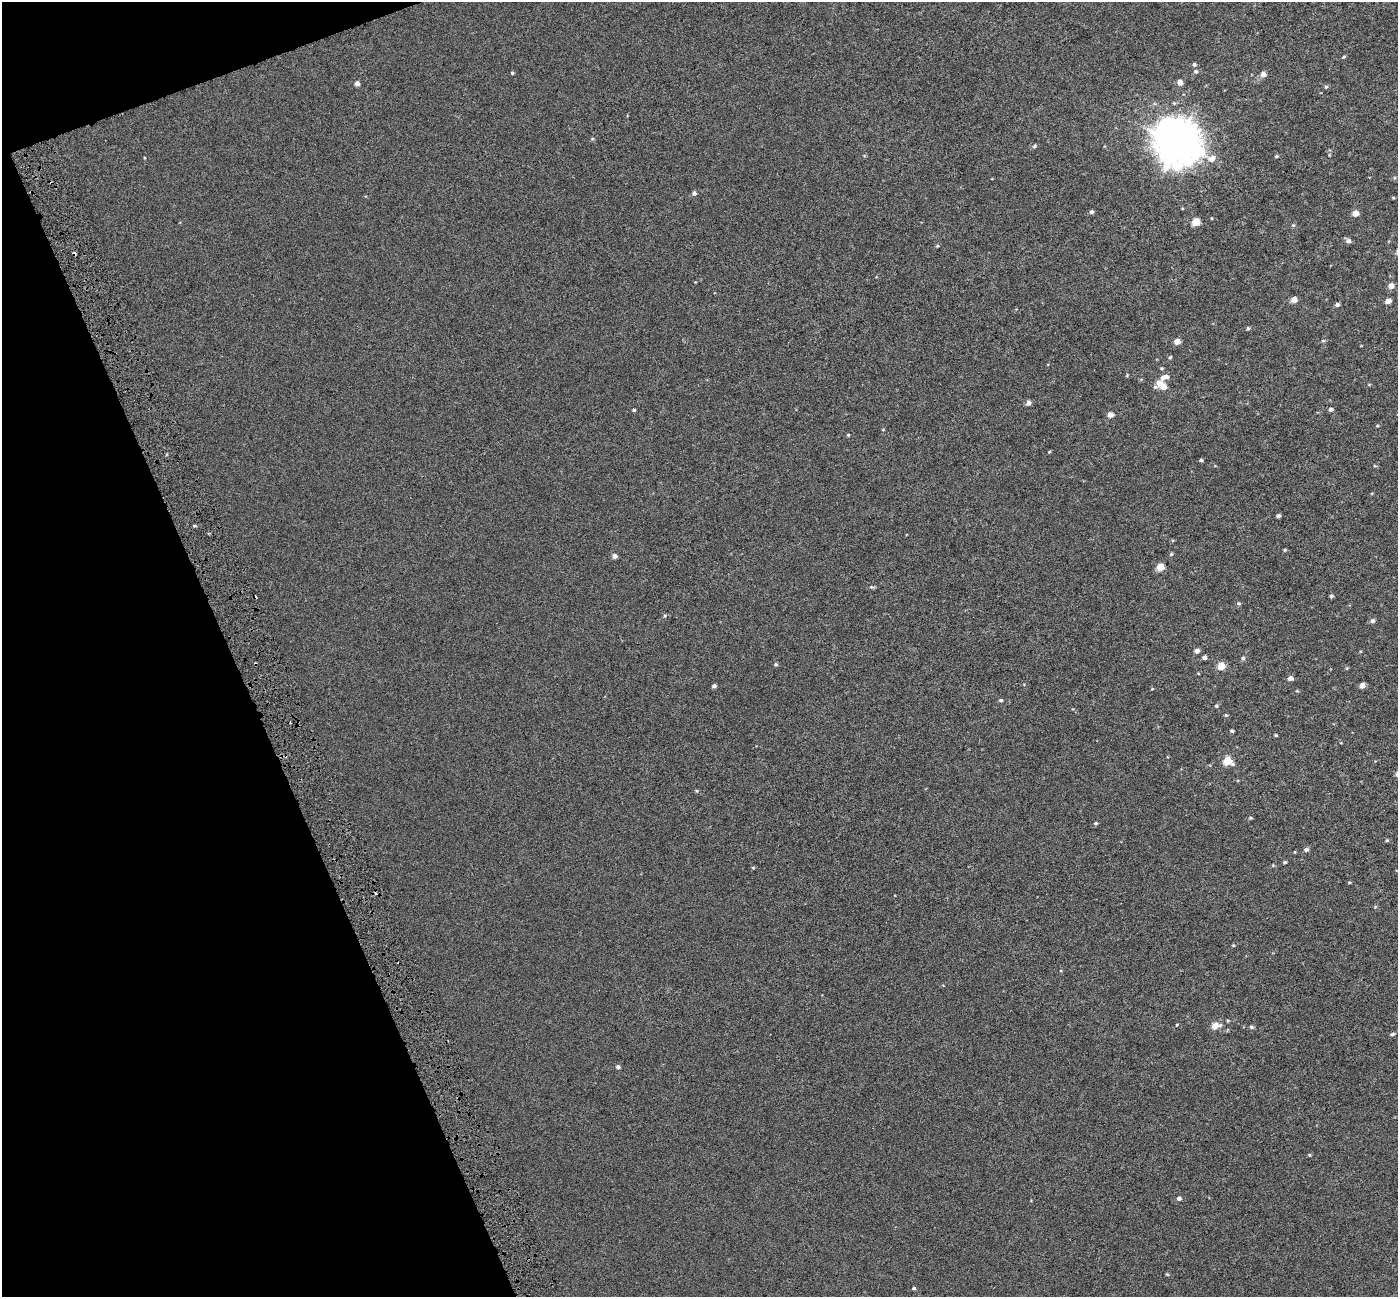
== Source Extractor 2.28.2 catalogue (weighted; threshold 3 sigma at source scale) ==
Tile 5 of 4 x 4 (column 1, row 2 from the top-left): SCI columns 4-1399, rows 2732-4026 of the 5589 x 5407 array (HDU 1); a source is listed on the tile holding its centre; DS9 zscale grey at full resolution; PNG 1400 x 1299 px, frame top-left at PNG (2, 2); no overlay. Shown black and unused: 18% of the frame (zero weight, under 3 of 6 exposures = <1% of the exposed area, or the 3 px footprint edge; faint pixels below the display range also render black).
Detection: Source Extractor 2.28.2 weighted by HDU 2 'WHT'; one run over the whole footprint, this tile lists its part. Background -4.04e-04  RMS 0.0024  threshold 0.00972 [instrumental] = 3 sigma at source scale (4.09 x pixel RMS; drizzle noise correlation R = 1.36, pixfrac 0.8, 0.0396/0.0396 arcsec/px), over >= 5 px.
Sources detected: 92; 3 cosmic-ray / hot-pixel residue — not listed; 2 inside a brighter listed object's ellipse — not listed separately; the other 87 listed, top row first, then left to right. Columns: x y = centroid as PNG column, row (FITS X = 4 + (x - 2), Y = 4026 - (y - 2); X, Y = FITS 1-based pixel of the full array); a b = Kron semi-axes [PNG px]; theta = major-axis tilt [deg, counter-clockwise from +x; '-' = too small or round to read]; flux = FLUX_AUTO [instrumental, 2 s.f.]
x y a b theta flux
1344 57 5 4 - 0.26
1194 65 5 5 - 0.45
1196 71 6 6 - 0.46
512 73 4 4 - 0.26
1263 74 6 5 - 1.1
1180 82 5 5 - 1.3
357 83 4 4 - 1.1
1326 87 5 4 - 0.3
1177 143 17 15 -40 470
1034 146 6 4 41 0.38
1276 156 5 4 - 0.27
145 158 3 2 - 0.17
694 193 5 4 - 0.72
1393 198 4 4 - 0.21
1092 212 5 4 - 0.52
1355 213 5 4 - 2.2
1196 222 5 5 - 5.2
1293 225 5 4 - 0.29
1348 241 6 5 - 0.74
937 246 4 4 - 0.25
1391 286 5 5 - 1.6
1294 300 5 5 - 1.6
1388 301 5 4 - 1.3
1337 304 4 4 - 0.57
1248 328 5 4 - 0.36
1323 340 6 3 8 0.28
1177 341 5 4 - 2.1
1361 346 4 2 - 0.14
1170 357 5 4 - 0.3
1162 368 5 4 - 0.25
1159 383 12 7 47 2
1369 384 5 3 - 0.19
1028 403 5 4 - 1.2
1331 409 5 5 - 0.57
634 410 5 4 - 0.31
1110 415 5 4 - 1.6
1377 426 5 3 - 0.22
883 430 5 3 - 0.17
848 435 4 4 - 0.22
1049 452 5 3 - 0.18
1201 460 4 4 - 0.31
1278 516 4 4 - 0.55
1285 550 4 3 - 0.26
1171 554 5 5 - 0.3
614 556 5 4 - 1
1160 567 5 5 - 4.5
872 587 9 4 -7 0.32
1331 596 5 4 - 0.37
1238 603 5 5 - 0.35
665 616 6 5 - 0.29
1372 621 6 5 - 0.62
1197 651 5 4 - 1.1
1204 657 5 4 - 0.63
1243 658 5 5 - 0.46
776 664 5 4 - 0.33
1221 666 5 5 - 4.6
1347 668 4 4 - 0.23
1290 678 5 4 - 1.2
1362 685 4 4 - 1.5
714 686 4 4 - 0.59
1152 689 5 3 - 0.18
1001 700 5 4 - 0.34
1216 706 5 5 - 0.33
1226 715 5 4 - 0.27
1232 731 4 3 - 0.33
1276 735 4 3 - 0.26
1227 761 6 5 - 7.2
697 791 5 4 - 0.25
1250 818 5 4 - 0.3
1096 823 5 4 - 0.29
1387 840 5 4 - 0.26
1306 849 6 5 - 0.58
1295 852 4 3 - 0.14
1285 862 4 3 - 0.3
753 868 4 4 - 0.24
1349 882 5 3 - 0.18
1375 907 5 3 - 0.2
1233 945 4 4 - 0.2
1177 1024 4 3 - 0.17
1215 1026 9 6 21 2.4
1251 1027 5 4 - 0.4
1393 1034 6 4 19 0.39
618 1067 4 4 - 0.63
1309 1155 5 4 - 0.23
1179 1198 5 5 - 0.65
1167 1274 5 3 - 0.2
914 1288 4 3 - 0.36